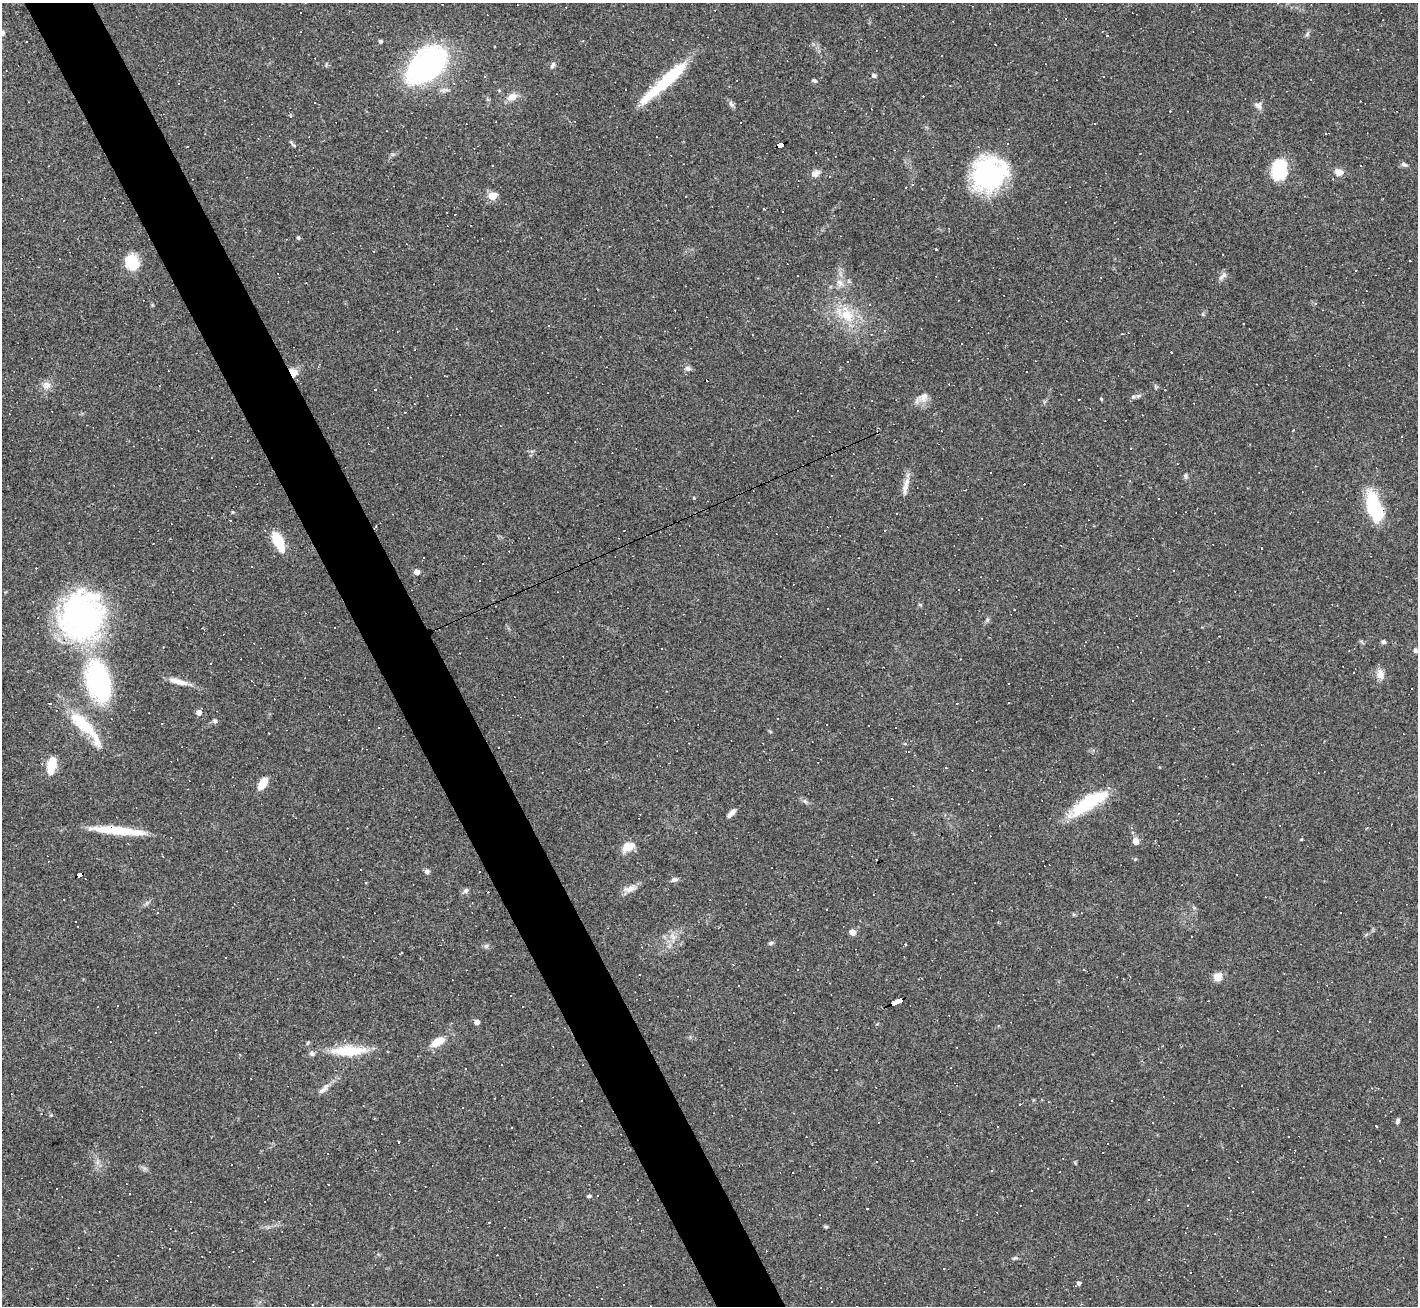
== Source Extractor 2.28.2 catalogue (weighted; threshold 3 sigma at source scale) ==
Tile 11 of 4 x 4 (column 3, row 3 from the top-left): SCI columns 2831-4246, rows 1455-2758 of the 5661 x 5650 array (HDU 1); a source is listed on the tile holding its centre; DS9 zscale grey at full resolution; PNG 1420 x 1308 px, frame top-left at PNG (2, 3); no overlay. Shown black and unused: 5% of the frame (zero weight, under 3 of 4 exposures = <1% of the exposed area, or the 3 px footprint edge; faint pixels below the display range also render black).
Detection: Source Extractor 2.28.2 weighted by HDU 2 'WHT'; one run over the whole footprint, this tile lists its part. Background 0.0685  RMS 0.0052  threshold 0.0234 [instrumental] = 3 sigma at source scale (4.5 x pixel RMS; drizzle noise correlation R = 1.50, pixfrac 1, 0.05/0.05 arcsec/px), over >= 5 px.
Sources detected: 228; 104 cosmic-ray / hot-pixel residue — not listed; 5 inside a brighter listed object's ellipse — not listed separately; the other 119 listed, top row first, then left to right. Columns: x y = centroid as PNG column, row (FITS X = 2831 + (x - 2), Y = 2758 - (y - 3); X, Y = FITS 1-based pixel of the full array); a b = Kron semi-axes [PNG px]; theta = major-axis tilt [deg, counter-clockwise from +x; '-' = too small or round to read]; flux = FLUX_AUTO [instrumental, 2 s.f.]
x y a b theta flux
2 33 7 6 - 1.9
1307 34 7 4 46 0.99
1107 36 3 3 - 0.78
380 41 4 4 - 1.1
428 64 42 24 40 120
553 65 9 5 64 1.5
874 75 6 5 - 1.1
665 81 67 11 41 32
814 81 7 4 -11 0.75
178 83 3 2 - 0.57
625 89 3 2 - 0.72
512 97 14 9 22 4.1
731 104 10 6 -51 1.5
1258 105 12 9 -32 2.3
290 117 4 4 - 0.64
1326 134 4 4 - 0.82
293 144 15 3 -50 0.99
781 145 7 4 21 63
1404 164 10 5 -32 1.3
1279 170 23 15 81 21
1338 172 10 8 -6 3.4
816 173 13 9 30 2.6
989 174 41 35 40 63
492 196 5 5 - 18
298 238 4 4 - 0.85
936 249 3 3 - 1.6
1223 254 3 2 - 0.31
132 262 13 11 -59 19
1355 270 3 3 - 1.1
1223 276 15 6 44 2
840 283 12 8 -48 3.2
1315 303 5 4 - 0.79
847 314 26 17 -65 16
1203 315 5 3 - 0.57
688 368 8 6 -14 1.6
293 372 11 8 -66 4.5
445 376 5 2 - 0.4
46 385 13 9 24 3.5
374 390 3 3 - 1.1
1165 390 3 2 - 0.29
924 396 14 10 68 4.3
1133 397 7 6 - 1.2
1079 399 3 2 - 0.38
1101 399 4 3 - 0.68
388 427 2 2 - 0.37
1293 430 4 3 - 0.39
1186 476 7 6 - 1.1
905 489 18 7 76 3.7
694 498 3 3 - 0.58
1158 499 2 2 - 0.44
1374 506 27 12 -74 39
884 531 3 3 - 1.4
278 541 23 9 -64 15
417 572 5 4 - 4.3
920 605 6 3 -19 0.55
82 616 47 41 80 150
987 620 6 5 - 0.92
1219 636 2 2 - 0.31
1383 642 6 5 - 1.1
1415 650 6 6 - 1.1
1354 672 2 2 - 0.46
1380 674 13 9 -74 3.9
98 681 28 16 -76 98
178 682 25 7 -14 5.4
1133 701 3 2 - 0.4
957 703 3 2 - 0.47
199 712 5 5 - 3.3
215 721 6 5 - 1.1
82 723 52 15 -48 23
378 727 3 2 - 0.45
908 751 5 2 - 0.35
51 765 19 9 77 9.5
263 783 11 6 58 9.9
892 798 3 3 - 22
1089 802 39 12 31 35
731 813 11 5 46 2.9
1131 828 4 4 - 0.67
120 830 52 8 -6 21
1301 839 4 3 - 0.42
1136 841 8 7 - 3.1
627 847 14 11 21 6.6
163 856 2 2 - 0.39
427 871 6 5 - 1.5
80 875 6 4 27 47
674 880 10 5 18 1.4
629 889 19 8 11 3.7
466 891 8 5 49 1.2
1082 913 3 2 - 0.3
852 932 5 4 - 6.3
771 943 7 4 27 0.96
486 946 5 5 - 0.98
401 953 3 2 - 0.48
733 965 3 3 - 0.74
1218 977 10 10 - 4.1
897 1002 12 3 24 100
1369 1021 3 2 - 0.32
477 1022 5 5 - 2.4
216 1030 2 2 - 0.29
437 1042 15 8 28 8
348 1051 44 12 2 19
502 1065 2 2 - 0.44
466 1069 2 2 - 0.38
684 1075 3 2 - 0.28
322 1090 16 5 38 2.4
582 1101 3 2 - 0.41
1020 1104 3 3 - 1.1
51 1115 4 4 - 0.51
374 1118 3 2 - 0.34
1397 1121 7 5 69 1.1
1376 1126 3 3 - 6.9
806 1136 3 2 - 0.36
129 1194 3 2 - 0.43
589 1196 6 4 1 0.68
1148 1199 3 2 - 0.37
867 1209 2 2 - 0.34
826 1227 5 5 - 0.68
1015 1258 7 4 17 0.81
1079 1283 5 4 - 1.5
312 1305 3 2 - 0.52
Overlapping masked pixels (flux is a lower limit): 6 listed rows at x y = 781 145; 293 372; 1374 506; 120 830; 80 875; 897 1002
Isophote crosses this tile's border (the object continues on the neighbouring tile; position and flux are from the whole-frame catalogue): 1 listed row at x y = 2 33